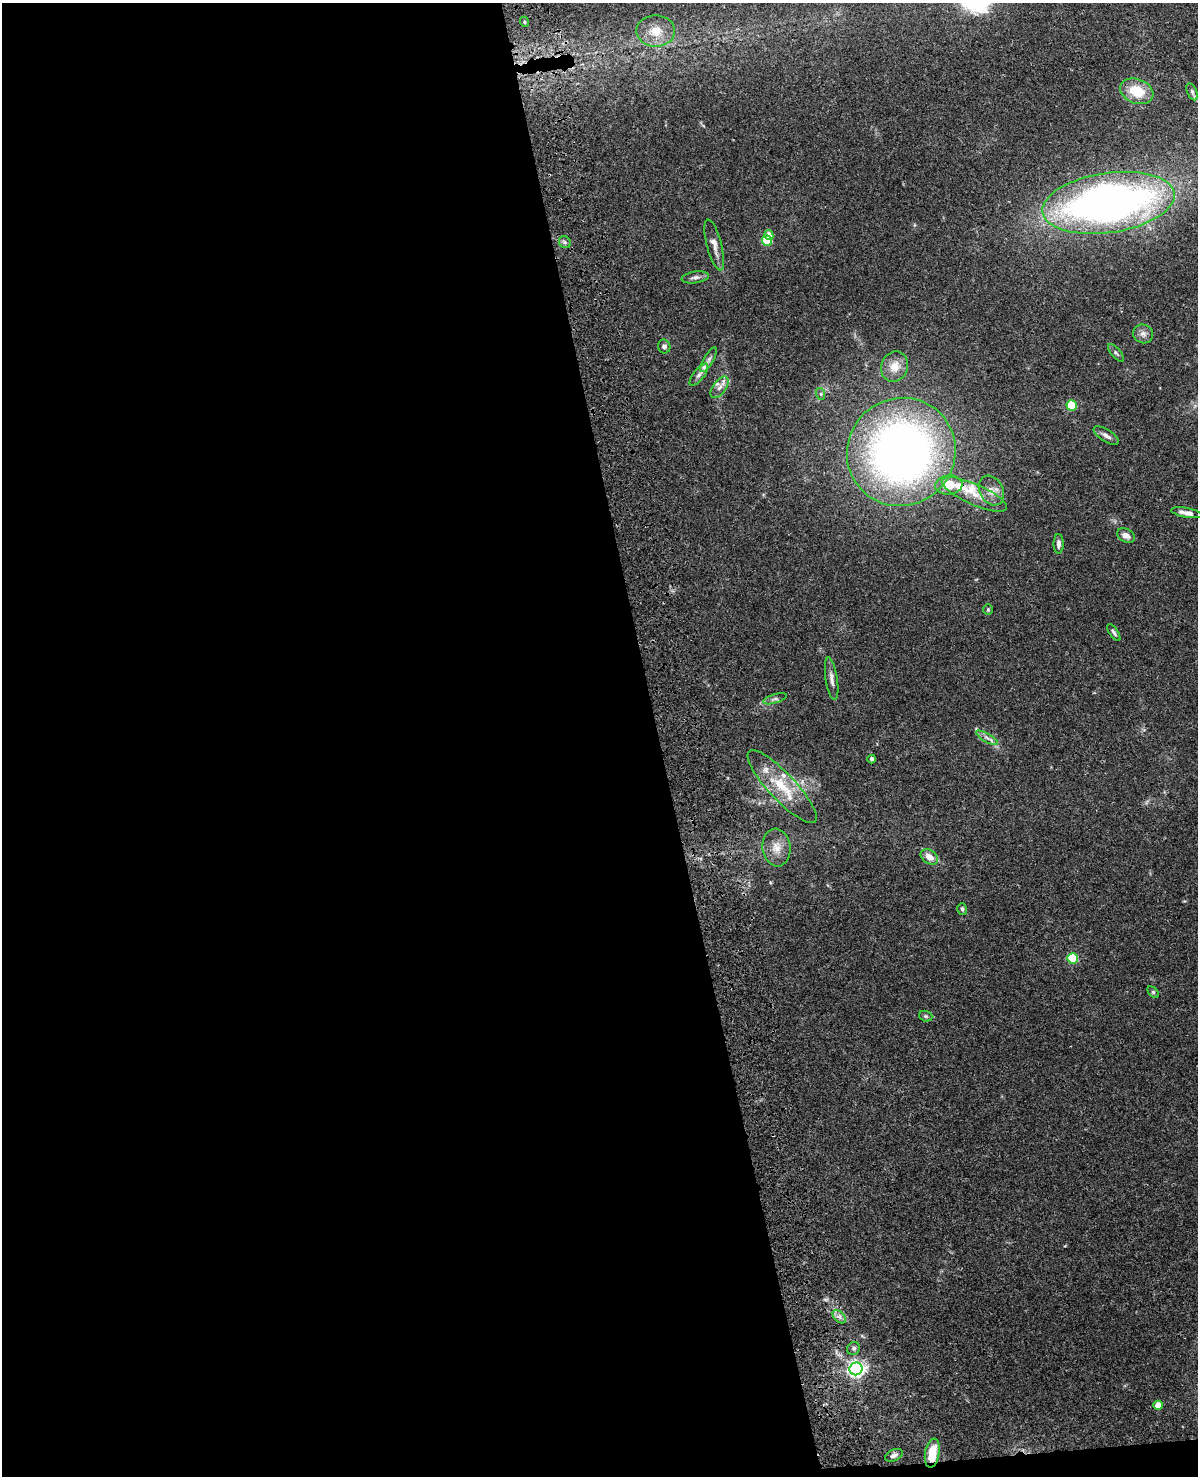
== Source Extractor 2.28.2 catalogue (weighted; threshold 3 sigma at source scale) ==
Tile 9 of 4 x 3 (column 1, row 3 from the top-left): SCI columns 119-1314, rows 276-1749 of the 5020 x 4865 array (HDU 1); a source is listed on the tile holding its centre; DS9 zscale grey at full resolution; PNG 1200 x 1478 px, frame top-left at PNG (2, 3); each listed source drawn as its Kron ellipse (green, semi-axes under 4 px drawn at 4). Shown black and unused: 56% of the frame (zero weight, under 3 of 4 exposures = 6% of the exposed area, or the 3 px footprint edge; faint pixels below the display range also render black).
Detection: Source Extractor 2.28.2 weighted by HDU 2 'WHT'; one run over the whole footprint, this tile lists its part. Background 0.0273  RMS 0.0023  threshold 0.0104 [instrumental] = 3 sigma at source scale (4.5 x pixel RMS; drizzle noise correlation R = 1.50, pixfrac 1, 0.05/0.05 arcsec/px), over >= 5 px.
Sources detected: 51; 5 inside a brighter listed object's ellipse — not listed separately; the other 46 listed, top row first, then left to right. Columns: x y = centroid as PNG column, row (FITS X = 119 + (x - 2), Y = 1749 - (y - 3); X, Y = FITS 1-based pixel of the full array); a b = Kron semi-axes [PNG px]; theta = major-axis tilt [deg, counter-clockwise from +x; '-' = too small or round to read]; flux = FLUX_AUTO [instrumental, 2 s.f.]
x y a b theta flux
525 22 5 3 - 0.21
656 31 19 15 0 5
1137 91 17 12 -20 5.9
1192 92 9 5 -66 0.51
1109 203 66 30 8 140
769 235 5 4 - 2.7
767 240 5 5 - 12
565 242 6 5 - 0.52
714 245 26 7 -75 1.8
695 277 14 6 8 0.83
1143 334 10 9 - 1.1
664 346 7 6 - 0.74
1116 353 11 4 -49 0.5
709 360 14 5 60 0.89
895 366 15 13 69 2.7
699 375 13 5 52 0.97
720 387 12 6 54 1.2
821 394 6 4 -72 0.33
1072 405 5 5 - 11
1106 436 14 6 -32 0.97
901 452 55 53 43 150
949 485 13 9 7 4.5
991 490 15 11 -62 2.3
974 494 35 10 -24 4.5
1186 513 16 4 -10 1.3
1126 535 9 6 -25 1.4
1059 544 10 5 -89 0.9
988 610 5 4 - 0.28
1114 633 10 4 -55 0.53
832 679 21 6 -81 1.3
775 699 12 4 17 0.65
987 738 12 4 -30 0.85
872 759 4 3 - 0.49
782 787 48 13 -47 8.7
776 848 19 14 -84 3
929 857 9 6 -36 2.1
962 909 6 4 -76 0.39
1072 958 5 5 - 15
1153 992 7 4 -45 0.33
926 1016 7 5 -20 0.39
839 1317 8 5 -45 0.8
854 1348 7 6 - 0.59
856 1369 6 6 - 87
1158 1405 5 4 - 2.7
932 1453 15 7 81 5.1
894 1455 9 5 23 0.76
Overlapping masked pixels (flux is a lower limit): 2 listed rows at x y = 1109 203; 932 1453